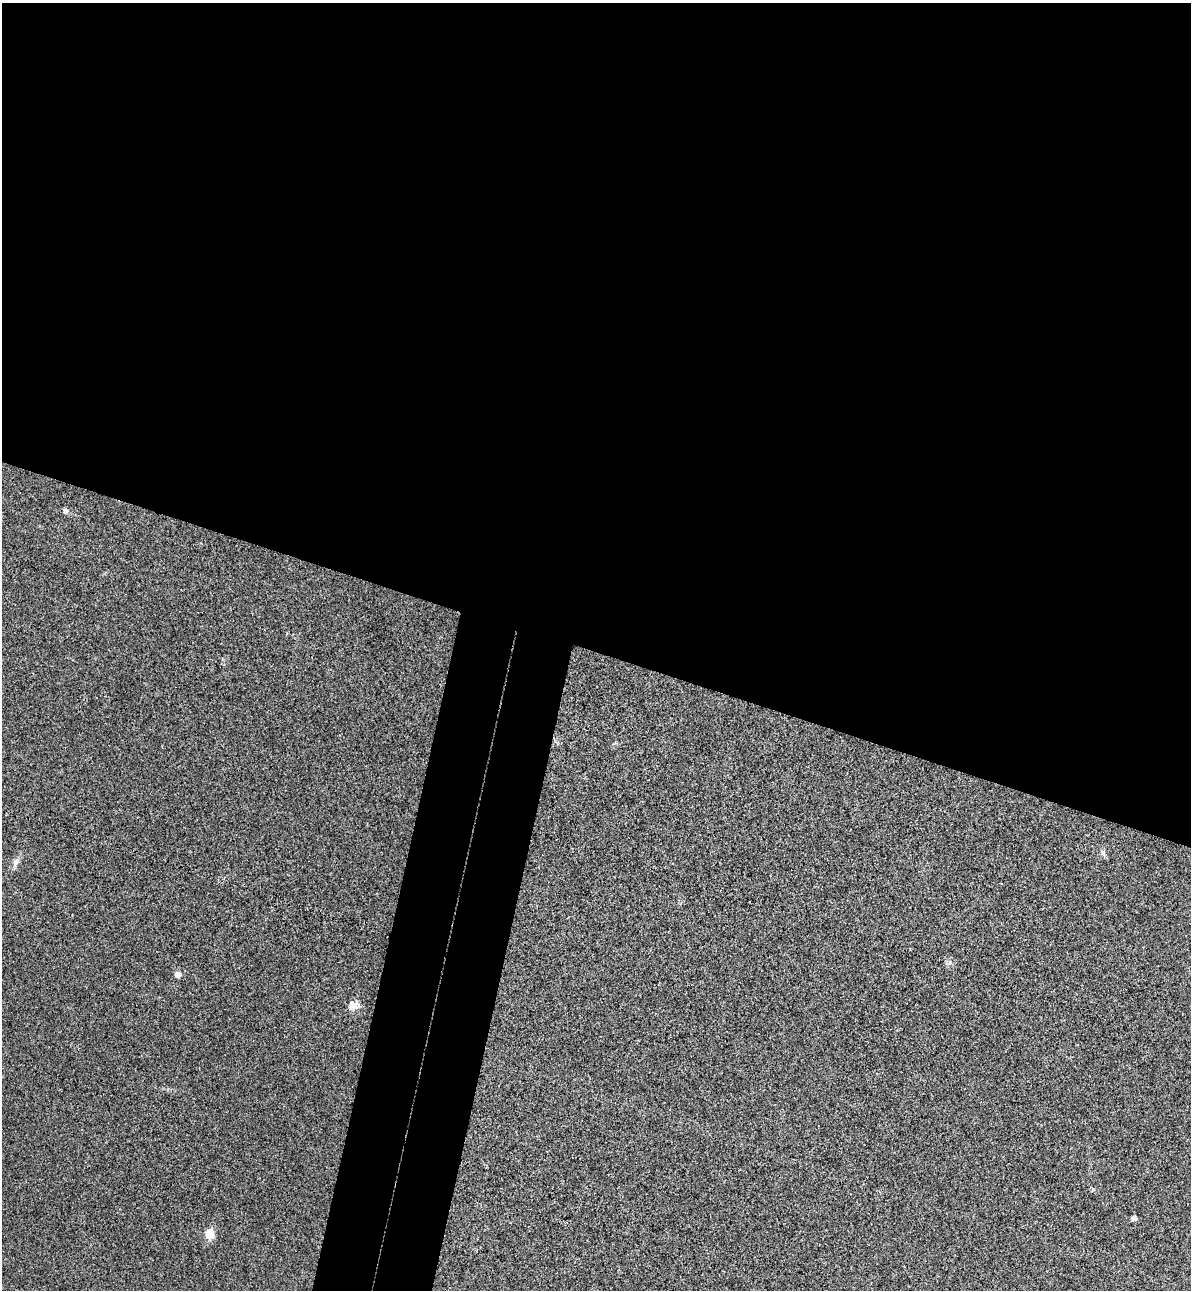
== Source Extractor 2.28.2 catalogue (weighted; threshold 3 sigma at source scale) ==
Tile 3 of 4 x 4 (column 3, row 1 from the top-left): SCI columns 2561-3749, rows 3887-5174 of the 5243 x 5193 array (HDU 1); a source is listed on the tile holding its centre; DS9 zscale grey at full resolution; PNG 1193 x 1292 px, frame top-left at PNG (2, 3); no overlay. Shown black and unused: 56% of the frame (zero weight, under 3 of 4 exposures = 6% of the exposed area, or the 3 px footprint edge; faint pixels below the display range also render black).
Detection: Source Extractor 2.28.2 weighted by HDU 2 'WHT'; one run over the whole footprint, this tile lists its part. Background 0.0266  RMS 0.0065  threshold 0.0292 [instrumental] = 3 sigma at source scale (4.5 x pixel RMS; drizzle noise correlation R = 1.50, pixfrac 1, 0.05/0.05 arcsec/px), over >= 5 px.
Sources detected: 7; all 7 listed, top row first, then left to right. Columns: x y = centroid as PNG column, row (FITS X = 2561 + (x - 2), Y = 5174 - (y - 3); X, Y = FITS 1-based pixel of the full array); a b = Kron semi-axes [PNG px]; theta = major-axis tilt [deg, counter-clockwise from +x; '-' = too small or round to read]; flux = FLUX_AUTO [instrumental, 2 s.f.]
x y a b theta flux
65 511 6 5 - 2.2
1103 853 9 5 -57 1.5
16 862 14 6 58 3.2
178 974 6 6 - 3.5
353 1005 13 10 14 4.9
1134 1218 5 4 - 2.6
210 1234 6 5 - 20